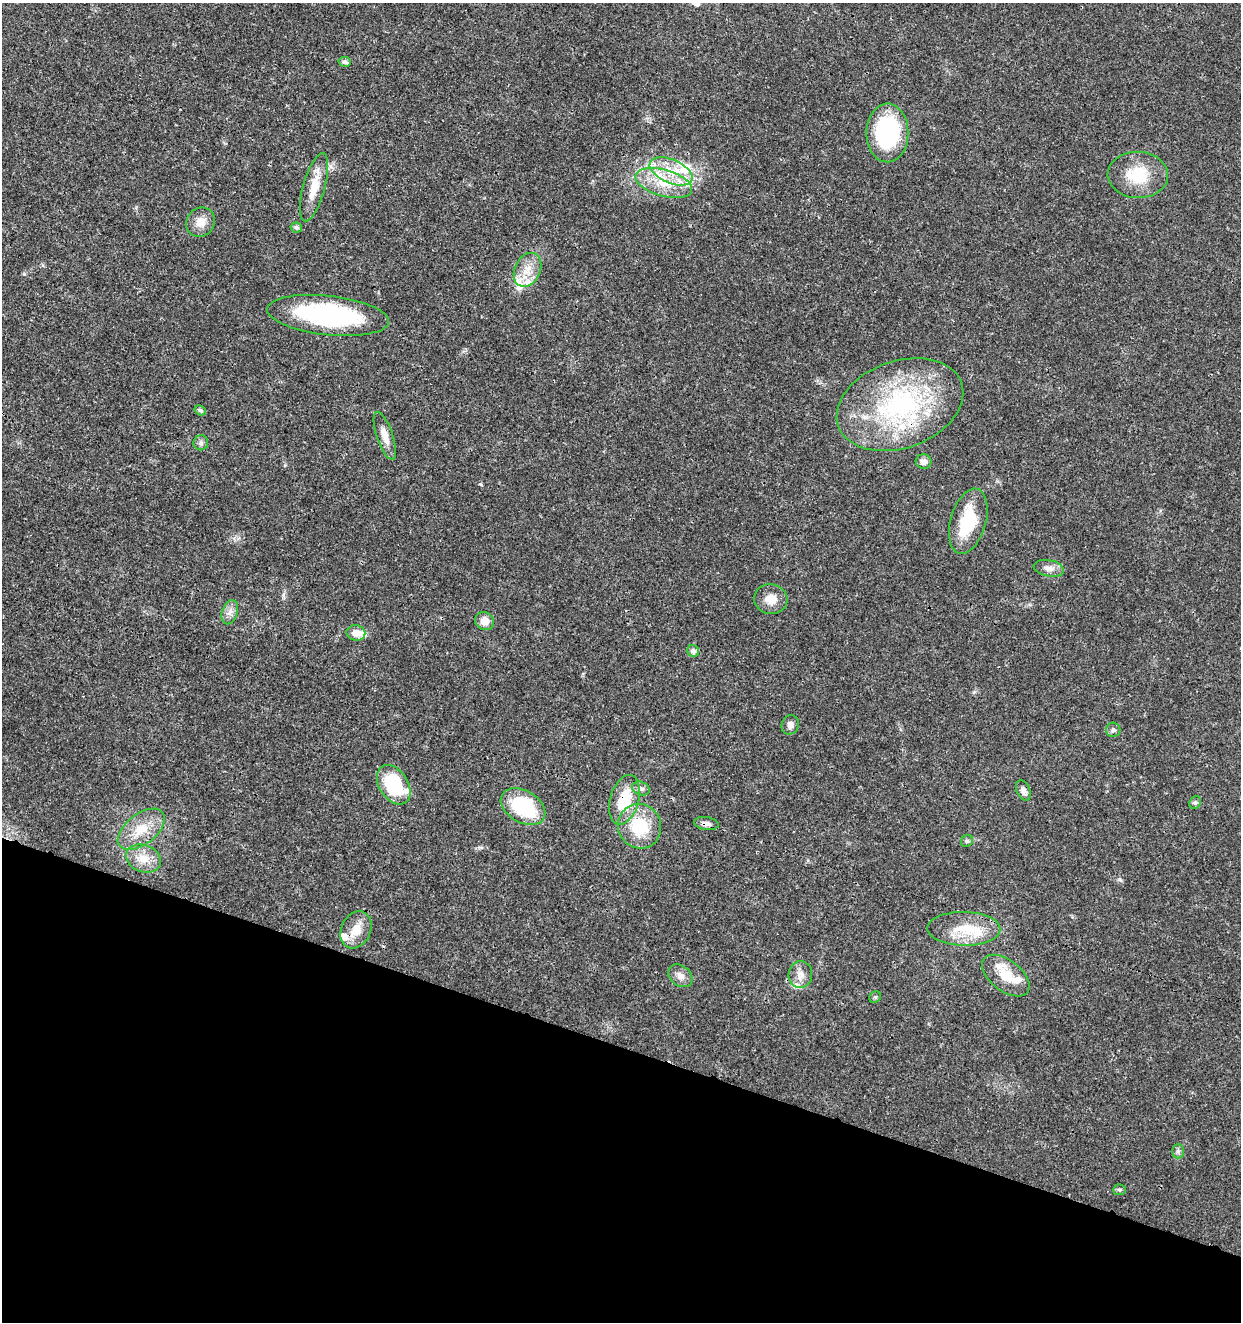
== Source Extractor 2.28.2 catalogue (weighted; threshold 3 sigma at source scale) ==
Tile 15 of 4 x 4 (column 3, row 4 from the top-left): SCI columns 2763-4001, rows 5-1324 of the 5462 x 5297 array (HDU 1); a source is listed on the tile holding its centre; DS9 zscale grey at full resolution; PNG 1243 x 1324 px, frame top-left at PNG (2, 3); each listed source drawn as its Kron ellipse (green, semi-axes under 4 px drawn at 4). Shown black and unused: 21% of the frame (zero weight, under 3 of 4 exposures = <1% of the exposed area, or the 3 px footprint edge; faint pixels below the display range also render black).
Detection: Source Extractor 2.28.2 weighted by HDU 2 'WHT'; one run over the whole footprint, this tile lists its part. Background 0.0181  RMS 0.002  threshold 0.00906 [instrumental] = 3 sigma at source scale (4.5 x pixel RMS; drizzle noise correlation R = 1.50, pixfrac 1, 0.0396/0.0396 arcsec/px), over >= 5 px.
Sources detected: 52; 9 inside a brighter listed object's ellipse — not listed separately; the other 43 listed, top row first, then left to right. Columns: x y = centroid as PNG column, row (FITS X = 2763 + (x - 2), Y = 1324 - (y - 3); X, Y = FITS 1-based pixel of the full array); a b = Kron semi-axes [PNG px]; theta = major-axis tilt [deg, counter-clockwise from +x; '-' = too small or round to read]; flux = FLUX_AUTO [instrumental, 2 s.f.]
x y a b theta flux
345 62 6 5 - 0.73
887 133 29 21 90 25
671 171 23 12 -24 5.4
1138 175 30 23 -2 7.9
664 183 29 13 -16 6
314 187 35 11 75 4.4
201 222 15 14 - 2.3
296 227 6 5 - 0.61
527 270 18 13 65 3.2
328 315 61 19 -6 29
900 405 65 43 20 36
200 410 6 4 -31 0.55
385 436 25 8 -71 2.3
201 443 7 7 - 0.6
924 462 8 7 - 1.1
968 521 33 17 74 9.6
1049 568 15 8 -11 1.3
771 599 17 15 -13 2.8
230 612 12 7 73 1.2
485 621 9 9 - 1.8
356 633 9 7 -9 1.8
693 651 6 5 - 0.88
790 725 10 8 68 1
1113 730 7 7 - 0.53
394 785 22 14 -57 15
641 788 9 6 -20 0.73
1023 790 11 6 -66 0.93
624 800 25 14 74 7.6
1195 802 7 5 69 0.42
523 807 24 16 -30 14
706 824 12 6 -9 0.91
640 826 22 21 - 9.5
141 829 27 15 38 5.1
967 841 6 5 - 0.34
143 858 18 13 -21 3.1
964 929 36 17 -1 6.6
356 930 19 14 65 3.2
800 975 13 12 - 1.8
680 976 13 10 -40 1.4
1006 976 27 15 -38 4.9
875 997 6 5 - 0.32
1178 1151 7 6 - 0.48
1119 1190 6 5 - 0.36
Overlapping masked pixels (flux is a lower limit): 3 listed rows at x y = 900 405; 624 800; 706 824
Unlisted compact peaks at least as high as the median listed source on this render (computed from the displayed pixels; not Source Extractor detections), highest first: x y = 480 484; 24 274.